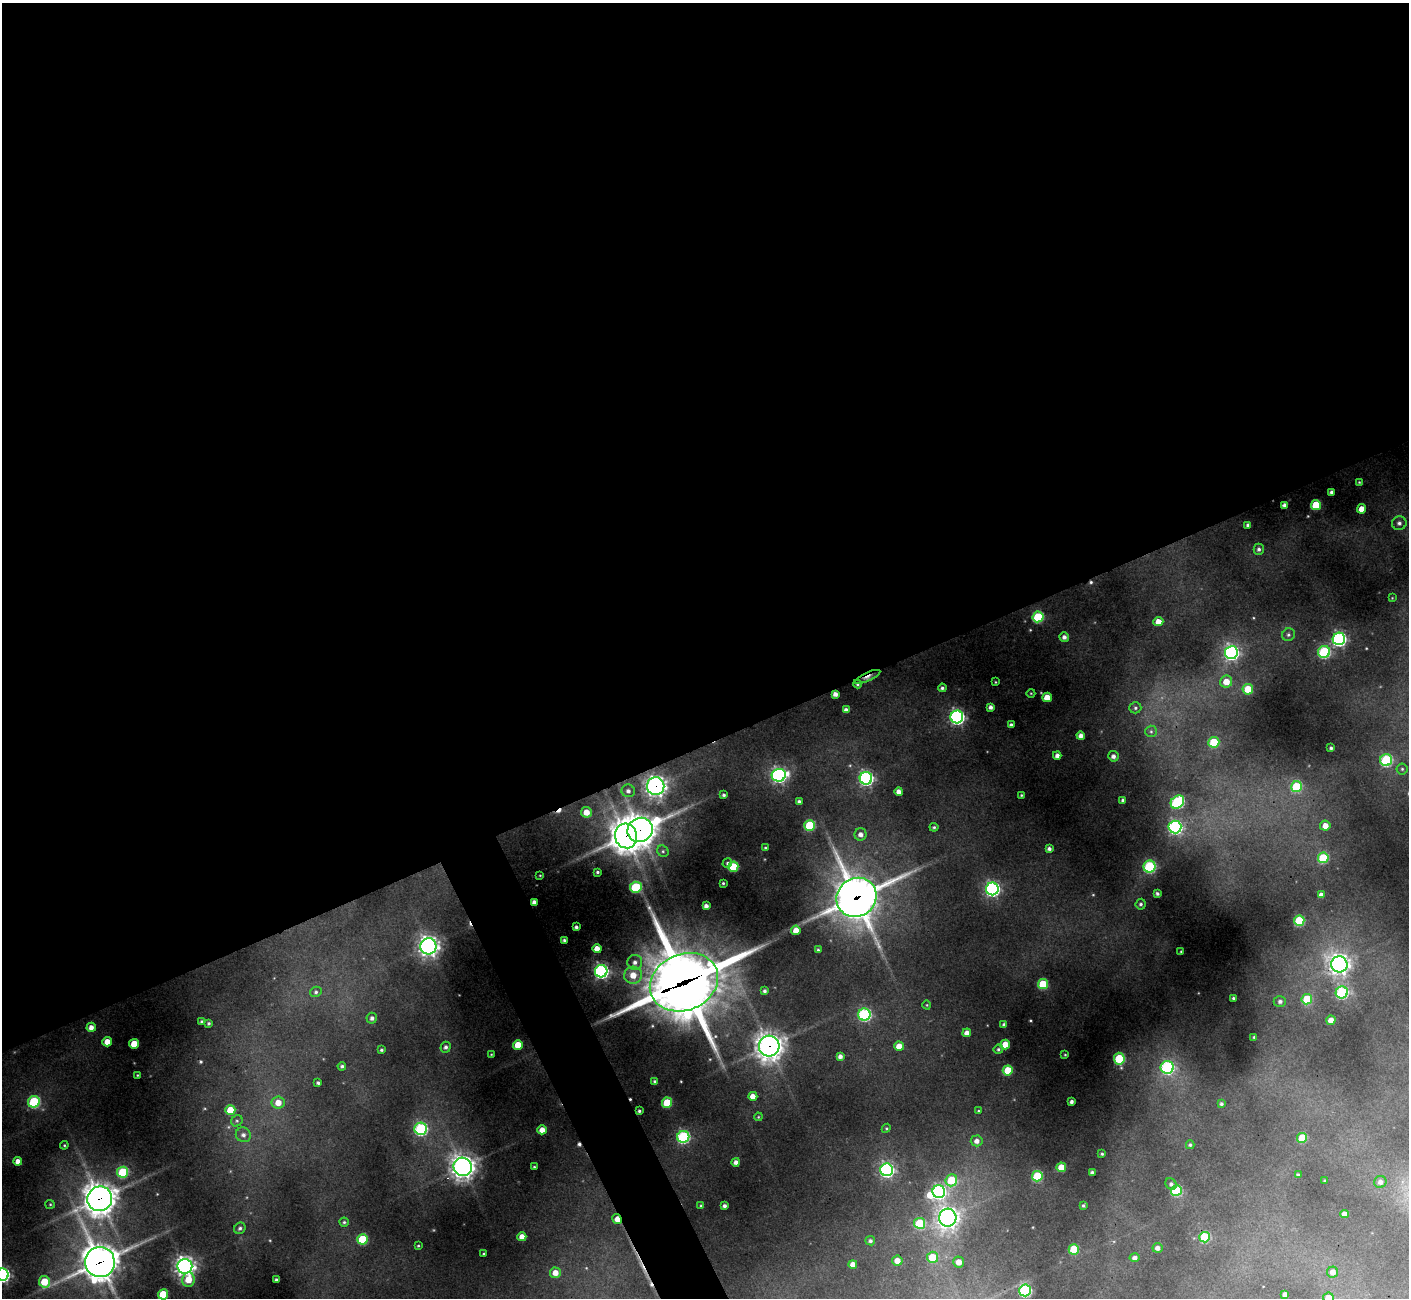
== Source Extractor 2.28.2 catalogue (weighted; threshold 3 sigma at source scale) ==
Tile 2 of 4 x 4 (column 2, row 1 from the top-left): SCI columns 1411-2817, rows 4173-5468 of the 5630 x 5619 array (HDU 1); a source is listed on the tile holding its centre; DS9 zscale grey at full resolution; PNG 1411 x 1300 px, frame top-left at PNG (2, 3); each listed source drawn as its Kron ellipse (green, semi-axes under 4 px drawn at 4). Shown black and unused: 59% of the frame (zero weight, under 3 of 4 exposures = <1% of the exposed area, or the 3 px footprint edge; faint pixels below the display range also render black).
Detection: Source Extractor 2.28.2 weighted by HDU 2 'WHT'; one run over the whole footprint, this tile lists its part. Background 0.448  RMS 0.015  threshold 0.0664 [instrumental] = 3 sigma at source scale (4.5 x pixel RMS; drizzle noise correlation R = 1.50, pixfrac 1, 0.05/0.05 arcsec/px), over >= 5 px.
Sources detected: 208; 1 too faint to see at this stretch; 1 inside a brighter object's white glare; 8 cosmic-ray / hot-pixel residue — neither listed nor drawn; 1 inside a brighter listed object's ellipse — not listed separately; the other 197 listed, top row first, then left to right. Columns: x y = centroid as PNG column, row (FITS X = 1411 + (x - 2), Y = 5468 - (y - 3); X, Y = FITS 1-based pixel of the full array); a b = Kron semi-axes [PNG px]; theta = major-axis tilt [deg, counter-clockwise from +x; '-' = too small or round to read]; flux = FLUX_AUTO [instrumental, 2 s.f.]
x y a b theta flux
1359 482 3 3 - 1.2
1332 492 4 3 - 4.6
1284 505 4 4 - 5.3
1316 505 5 5 - 59
1361 509 5 4 - 17
1399 523 7 7 - 5.4
1248 525 4 3 - 3.7
1259 549 5 5 - 3.8
1392 598 4 4 - 1.2
1038 617 5 5 - 110
1158 622 5 4 - 16
1288 635 7 6 - 3.7
1064 637 5 4 - 5.6
1339 639 6 6 - 340
1324 652 6 6 - 170
1231 653 6 6 - 390
867 677 14 4 24 9.3
995 682 3 2 - 1.1
1226 682 6 6 - 22
857 684 4 3 - 2.1
942 688 4 4 - 3.3
1248 689 5 5 - 35
1031 693 4 3 - 1.2
835 694 4 4 - 7.2
1047 697 5 4 - 22
990 707 4 4 - 5.3
1135 708 6 5 - 3.2
846 710 4 4 - 5.9
957 717 6 6 - 430
1011 725 4 4 - 4.9
1151 731 6 5 - 3.2
1081 736 4 4 - 7.4
1214 742 5 5 - 59
1331 748 3 3 - 2.9
1057 755 4 4 - 6.6
1113 756 5 5 - 6.3
1386 760 6 6 - 160
1402 769 5 5 - 2.6
779 775 7 6 - 410
866 778 6 6 - 390
656 786 9 8 - 660
1296 787 5 5 - 93
628 791 6 6 - 5.9
899 792 4 4 - 8.7
724 795 4 4 - 2.9
1021 795 3 2 - 1.4
1123 800 4 4 - 3.4
799 802 4 3 - 4
1177 802 7 6 - 200
586 812 5 5 - 19
809 825 5 5 - 78
1325 826 5 5 - 14
934 827 4 4 - 2.3
1175 827 6 6 - 310
640 830 13 11 32 1900
860 834 6 6 - 8.2
626 836 12 11 - 1800
765 848 3 2 - 1.7
1049 849 4 3 - 4.2
663 851 6 5 - 3.3
1323 858 5 5 - 89
727 863 5 4 - 2.6
733 867 5 5 - 63
1150 867 6 6 - 170
597 872 3 3 - 2.2
540 875 4 3 - 1.4
723 883 3 3 - 1.7
636 887 6 5 - 110
992 889 6 6 - 360
1157 894 4 3 - 3
1321 895 4 4 - 6.5
856 897 20 19 - 3200
534 902 4 4 - 6.6
1141 904 5 5 - 3.4
706 906 4 4 - 6.5
1299 921 5 5 - 90
576 927 3 3 - 3.6
796 930 5 4 - 16
564 940 3 3 - 2.5
428 946 8 8 - 730
597 949 4 4 - 15
818 950 3 3 - 2.3
1181 951 3 2 - 1
635 962 7 7 - 7.9
1339 964 8 8 - 780
601 971 6 6 - 400
633 975 9 8 - 22
684 982 35 28 23 8600
1043 984 5 5 - 74
765 991 4 4 - 3.2
316 992 6 5 - 2.9
1342 992 6 6 - 180
1233 998 3 3 - 1.9
1307 999 5 5 - 52
1280 1001 6 5 - 4.9
927 1005 4 3 - 1.2
864 1014 6 6 - 230
372 1018 5 5 - 4.2
1331 1020 4 4 - 13
202 1022 3 3 - 3.1
209 1023 4 3 - 2.3
1004 1025 4 3 - 3.7
91 1027 4 4 - 8.4
967 1033 4 4 - 9.6
1254 1037 3 2 - 1.3
107 1042 5 4 - 17
134 1044 5 5 - 30
518 1045 5 4 - 28
1005 1045 5 4 - 25
769 1046 10 10 - 1200
899 1046 5 4 - 19
446 1047 5 5 - 4.2
998 1049 5 4 - 2.5
381 1050 3 3 - 2.2
491 1054 3 3 - 1.2
1065 1055 4 3 - 1.2
840 1056 4 4 - 6
1119 1059 6 5 - 100
342 1066 4 3 - 2.9
1167 1067 6 6 - 230
1008 1070 5 5 - 49
137 1075 3 2 - 1.2
655 1081 4 4 - 3
318 1083 4 3 - 3
753 1096 4 4 - 14
34 1102 6 6 - 140
278 1102 6 6 - 17
1071 1102 4 3 - 3.9
667 1103 5 5 - 60
1221 1104 4 4 - 2.8
230 1110 5 5 - 35
639 1111 3 3 - 2.6
978 1111 4 3 - 1.5
758 1117 4 3 - 1.3
237 1121 6 5 - 2.9
886 1128 5 4 - 1.8
421 1129 6 6 - 210
542 1130 4 4 - 15
243 1135 8 7 - 6.5
683 1137 6 6 - 210
1302 1138 5 5 - 49
977 1141 6 5 - 7.6
64 1145 4 4 - 1.8
1190 1145 4 4 - 2.3
1102 1154 3 3 - 1.7
18 1161 4 4 - 11
736 1162 4 4 - 6.4
463 1167 9 9 - 1000
534 1167 3 3 - 1.6
1061 1167 5 4 - 26
886 1170 6 6 - 350
123 1172 5 5 - 98
1092 1172 4 3 - 3.2
1298 1175 4 3 - 3.1
1037 1176 5 5 - 96
951 1180 6 6 - 55
1325 1180 4 3 - 1.4
1380 1182 6 6 - 6
1171 1184 6 5 - 3.7
1176 1191 5 5 - 110
939 1192 6 6 - 310
100 1199 12 12 - 1900
50 1204 5 4 - 1.7
701 1206 4 3 - 2.2
724 1206 4 3 - 4.2
1083 1206 3 3 - 1.9
1344 1214 4 4 - 10
948 1218 9 8 - 840
617 1219 5 4 - 14
344 1222 4 4 - 2.2
920 1223 5 5 - 79
240 1228 6 5 - 3.5
522 1237 4 4 - 14
1205 1237 5 5 - 76
362 1239 5 5 - 81
870 1241 5 4 - 3.7
418 1246 3 3 - 1.5
1157 1248 5 5 - 6.4
1074 1249 5 5 - 47
484 1254 3 3 - 1.8
932 1257 5 5 - 41
1134 1258 5 4 - 6.3
897 1261 5 5 - 13
100 1262 15 15 - 2600
959 1262 5 5 - 14
853 1264 4 4 - 10
185 1266 7 7 - 810
1333 1272 5 5 - 9.8
555 1273 5 5 - 13
2 1275 6 6 - 350
188 1279 7 6 - 24
276 1280 3 3 - 3.5
44 1282 6 5 - 45
1025 1290 6 6 - 200
163 1294 5 5 - 62
1285 1294 4 4 - 6.5
1328 1298 5 5 - 17
Overlapping masked pixels (flux is a lower limit): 11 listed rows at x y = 867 677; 656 786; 640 830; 626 836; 856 897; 534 902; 684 982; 769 1046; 100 1199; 617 1219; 100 1262
Isophote crosses this tile's border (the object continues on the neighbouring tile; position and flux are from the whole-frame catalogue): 2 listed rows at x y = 2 1275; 1328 1298